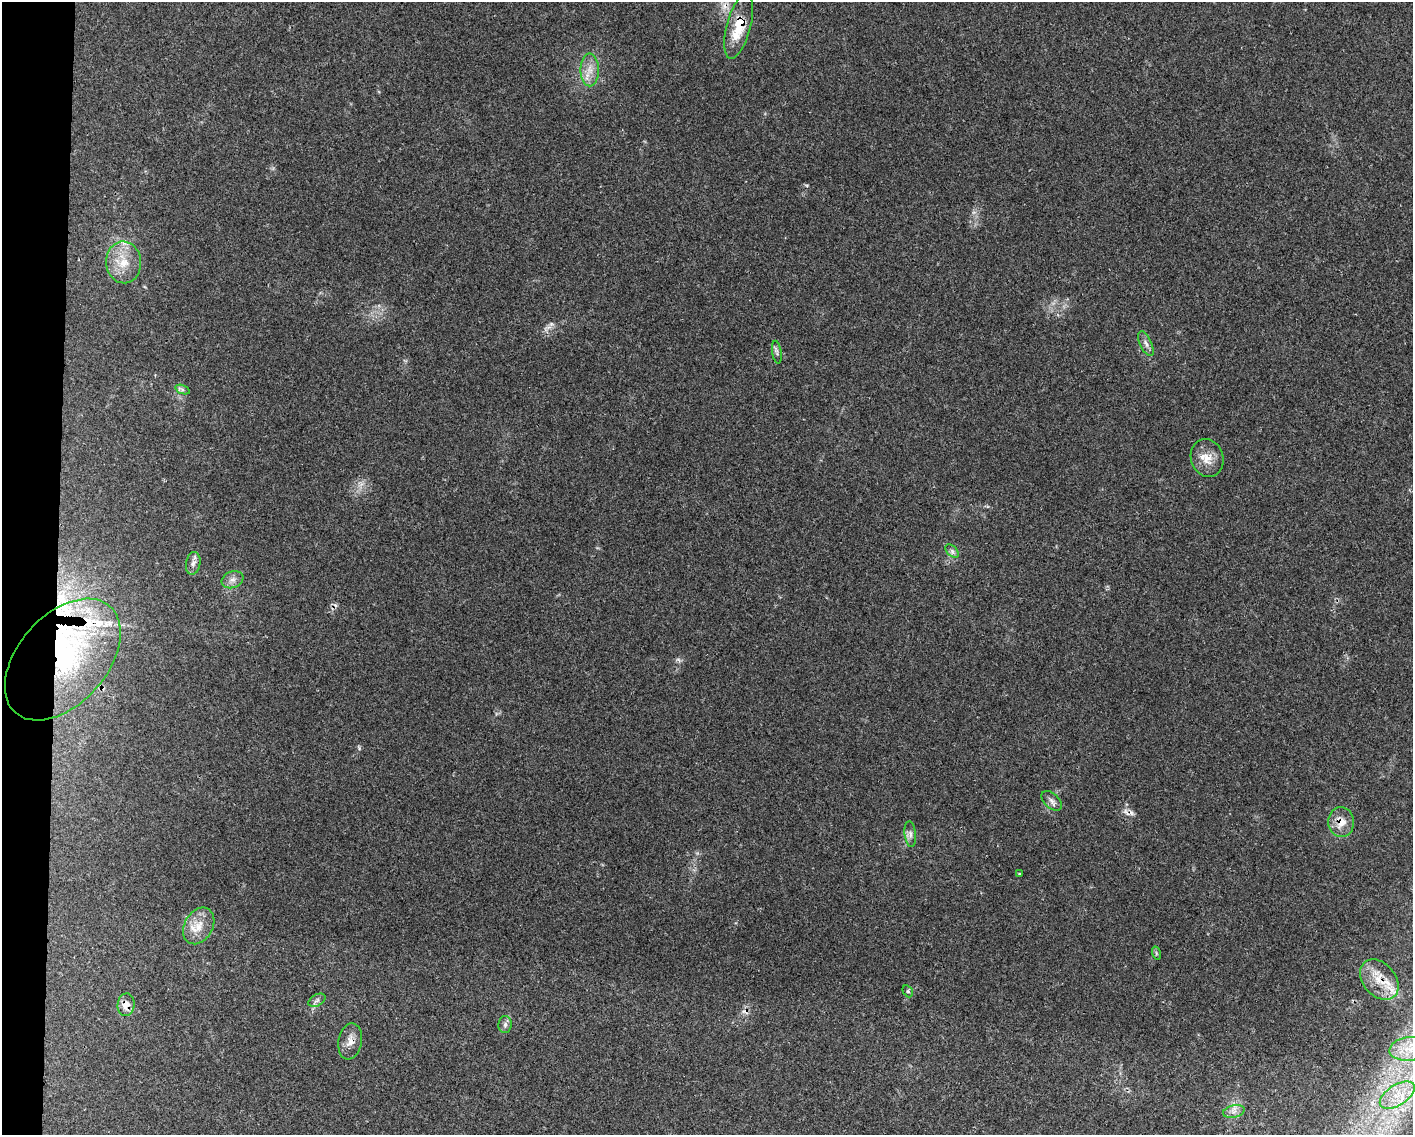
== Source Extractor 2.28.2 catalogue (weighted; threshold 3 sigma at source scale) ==
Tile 4 of 3 x 4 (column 1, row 2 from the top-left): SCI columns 219-1629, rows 2268-3400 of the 4559 x 4536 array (HDU 1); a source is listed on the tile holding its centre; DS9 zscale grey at full resolution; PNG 1415 x 1137 px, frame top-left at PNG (2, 2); each listed source drawn as its Kron ellipse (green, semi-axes under 4 px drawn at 4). Shown black and unused: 4% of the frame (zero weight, under 3 of 4 exposures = <1% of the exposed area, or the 3 px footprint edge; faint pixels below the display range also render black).
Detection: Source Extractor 2.28.2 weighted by HDU 2 'WHT'; one run over the whole footprint, this tile lists its part. Background 0.0832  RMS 0.004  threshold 0.0178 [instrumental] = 3 sigma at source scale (4.5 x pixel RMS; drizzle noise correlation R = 1.50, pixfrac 1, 0.05/0.05 arcsec/px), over >= 5 px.
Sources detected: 38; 2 inside a brighter object's white glare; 4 cosmic-ray / hot-pixel residue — neither listed nor drawn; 6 inside a brighter listed object's ellipse — not listed separately; the other 26 listed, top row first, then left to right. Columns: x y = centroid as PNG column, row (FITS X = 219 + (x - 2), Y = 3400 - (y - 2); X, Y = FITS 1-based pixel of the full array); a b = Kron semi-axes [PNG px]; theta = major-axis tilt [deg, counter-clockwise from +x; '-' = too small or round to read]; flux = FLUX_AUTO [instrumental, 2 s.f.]
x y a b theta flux
739 26 34 12 75 12
590 70 16 9 -89 4.5
124 262 21 17 -86 9.3
1146 344 13 6 -65 1.9
777 352 11 4 -81 1
182 390 7 4 -19 0.84
1207 458 19 16 -72 5.8
952 551 8 5 -46 1.2
193 563 11 7 79 1.7
232 580 11 8 20 2.2
63 659 71 44 48 86
1052 801 12 7 -42 1.8
1341 822 15 13 -85 5.3
910 834 13 5 -84 1.7
1019 874 3 3 - 0.36
199 926 19 14 60 6.4
1156 953 7 4 -72 0.52
1379 980 23 16 -49 8.4
908 991 6 4 -60 0.68
317 1000 9 5 30 1.2
126 1005 11 8 86 3.7
505 1025 8 6 88 1.4
350 1041 18 12 80 3.9
1410 1049 20 12 6 9.7
1397 1095 20 10 32 7.9
1234 1111 11 6 13 2
Overlapping masked pixels (flux is a lower limit): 6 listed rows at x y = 739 26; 63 659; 1341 822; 1379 980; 126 1005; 350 1041
Isophote crosses this tile's border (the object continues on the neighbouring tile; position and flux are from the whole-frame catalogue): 2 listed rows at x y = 1410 1049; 1397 1095
Unlisted compact peaks at least as high as the median listed source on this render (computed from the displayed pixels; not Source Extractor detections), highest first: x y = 359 748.